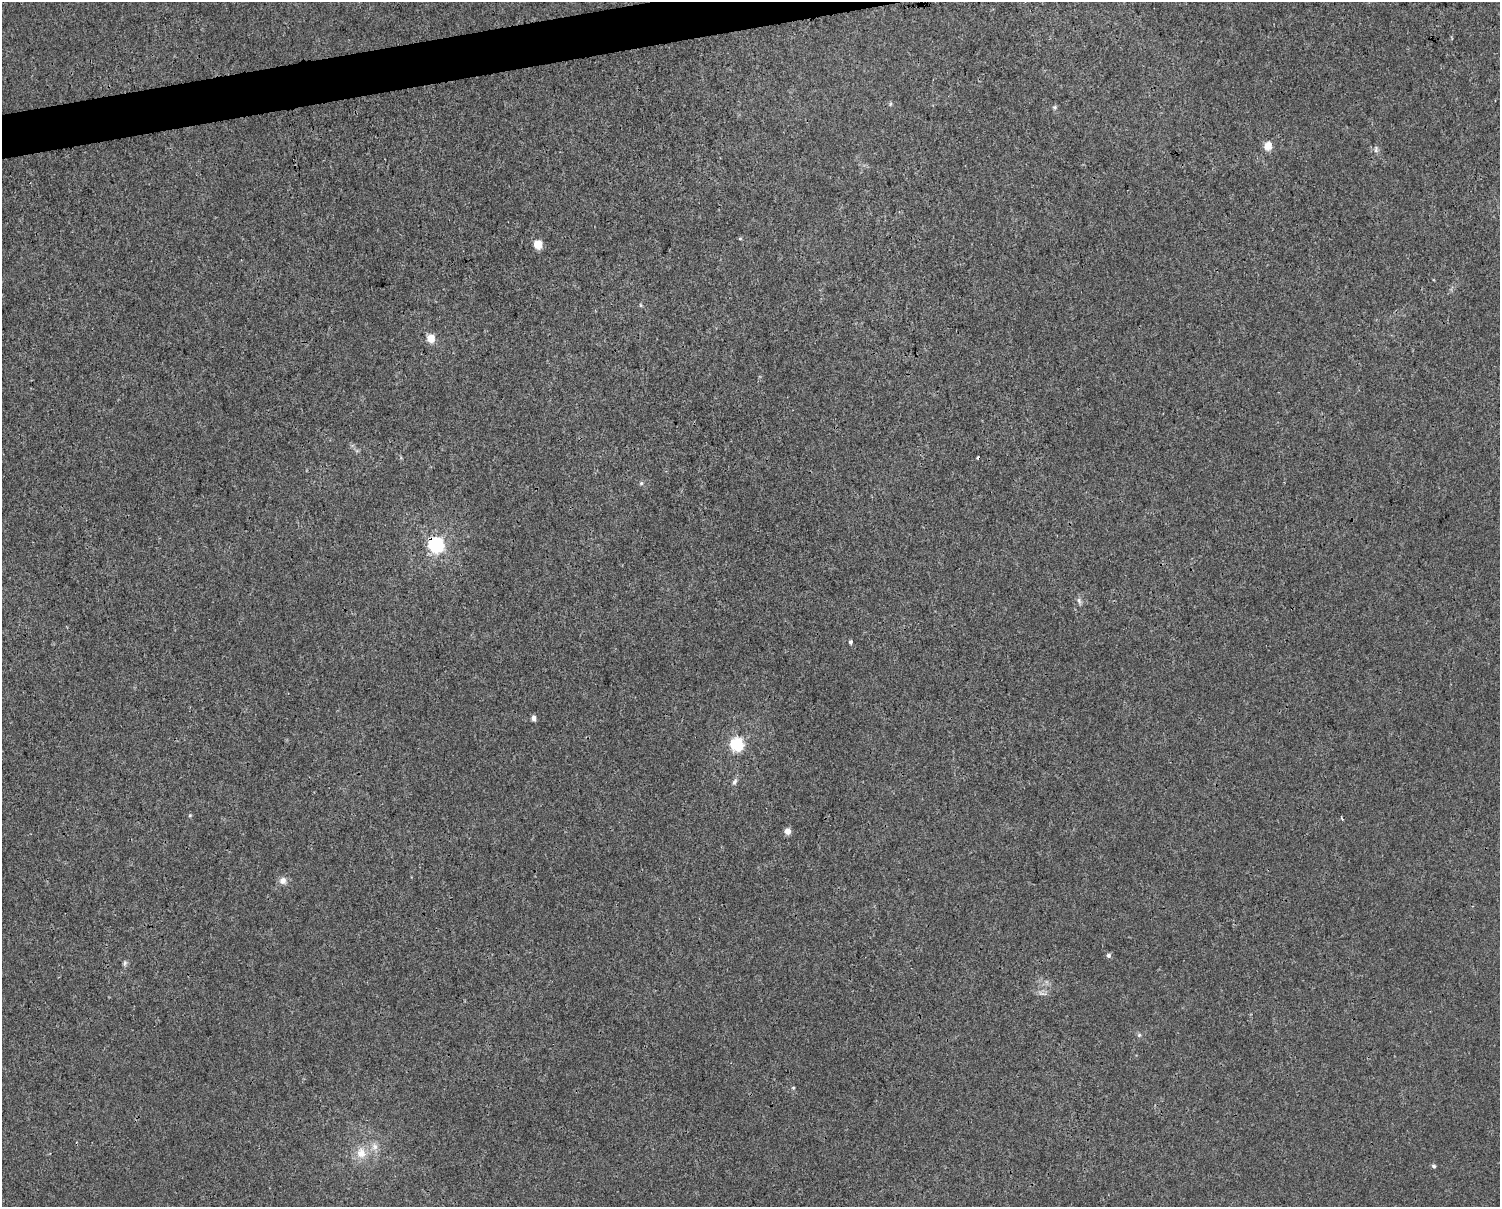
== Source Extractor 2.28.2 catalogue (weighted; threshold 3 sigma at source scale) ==
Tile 8 of 3 x 4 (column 2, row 3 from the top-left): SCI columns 1524-3021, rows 1206-2410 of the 4589 x 4819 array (HDU 1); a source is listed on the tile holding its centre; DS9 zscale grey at full resolution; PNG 1502 x 1209 px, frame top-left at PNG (2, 2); no overlay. Shown black and unused: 2% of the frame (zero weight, under 3 of 4 exposures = <1% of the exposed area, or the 3 px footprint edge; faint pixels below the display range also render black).
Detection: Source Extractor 2.28.2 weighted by HDU 2 'WHT'; one run over the whole footprint, this tile lists its part. Background 0.00145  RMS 0.002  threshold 0.00914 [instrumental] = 3 sigma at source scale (4.5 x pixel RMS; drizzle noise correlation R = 1.50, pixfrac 1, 0.0396/0.0396 arcsec/px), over >= 5 px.
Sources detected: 27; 1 cosmic-ray / hot-pixel residue — not listed; the other 26 listed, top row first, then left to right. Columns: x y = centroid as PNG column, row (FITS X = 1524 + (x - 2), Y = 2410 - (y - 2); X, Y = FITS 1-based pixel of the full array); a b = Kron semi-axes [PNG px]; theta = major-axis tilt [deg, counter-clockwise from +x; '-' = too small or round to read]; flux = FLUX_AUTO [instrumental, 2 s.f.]
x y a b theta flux
890 104 6 4 71 0.27
1055 107 6 5 - 0.35
1268 146 5 5 - 5.7
1376 150 9 5 89 0.48
740 239 5 3 - 0.21
538 245 5 5 - 8.2
641 305 6 4 -88 0.23
431 339 5 5 - 5.7
641 483 6 5 - 0.32
436 545 6 6 - 57
1079 601 10 5 -74 0.57
850 642 5 4 - 0.42
534 718 4 4 - 1.3
737 744 6 6 - 32
734 782 10 5 61 0.64
190 815 5 4 - 0.24
1342 819 4 2 - 0.25
787 831 4 4 - 2.9
283 881 10 9 - 1.2
1108 955 6 5 - 0.58
125 963 8 5 66 0.45
1139 1035 6 6 - 0.36
793 1088 5 3 - 0.21
374 1146 11 9 -64 1.3
361 1153 17 14 -83 3.1
1434 1166 6 5 - 0.36
Overlapping masked pixels (flux is a lower limit): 1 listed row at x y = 436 545